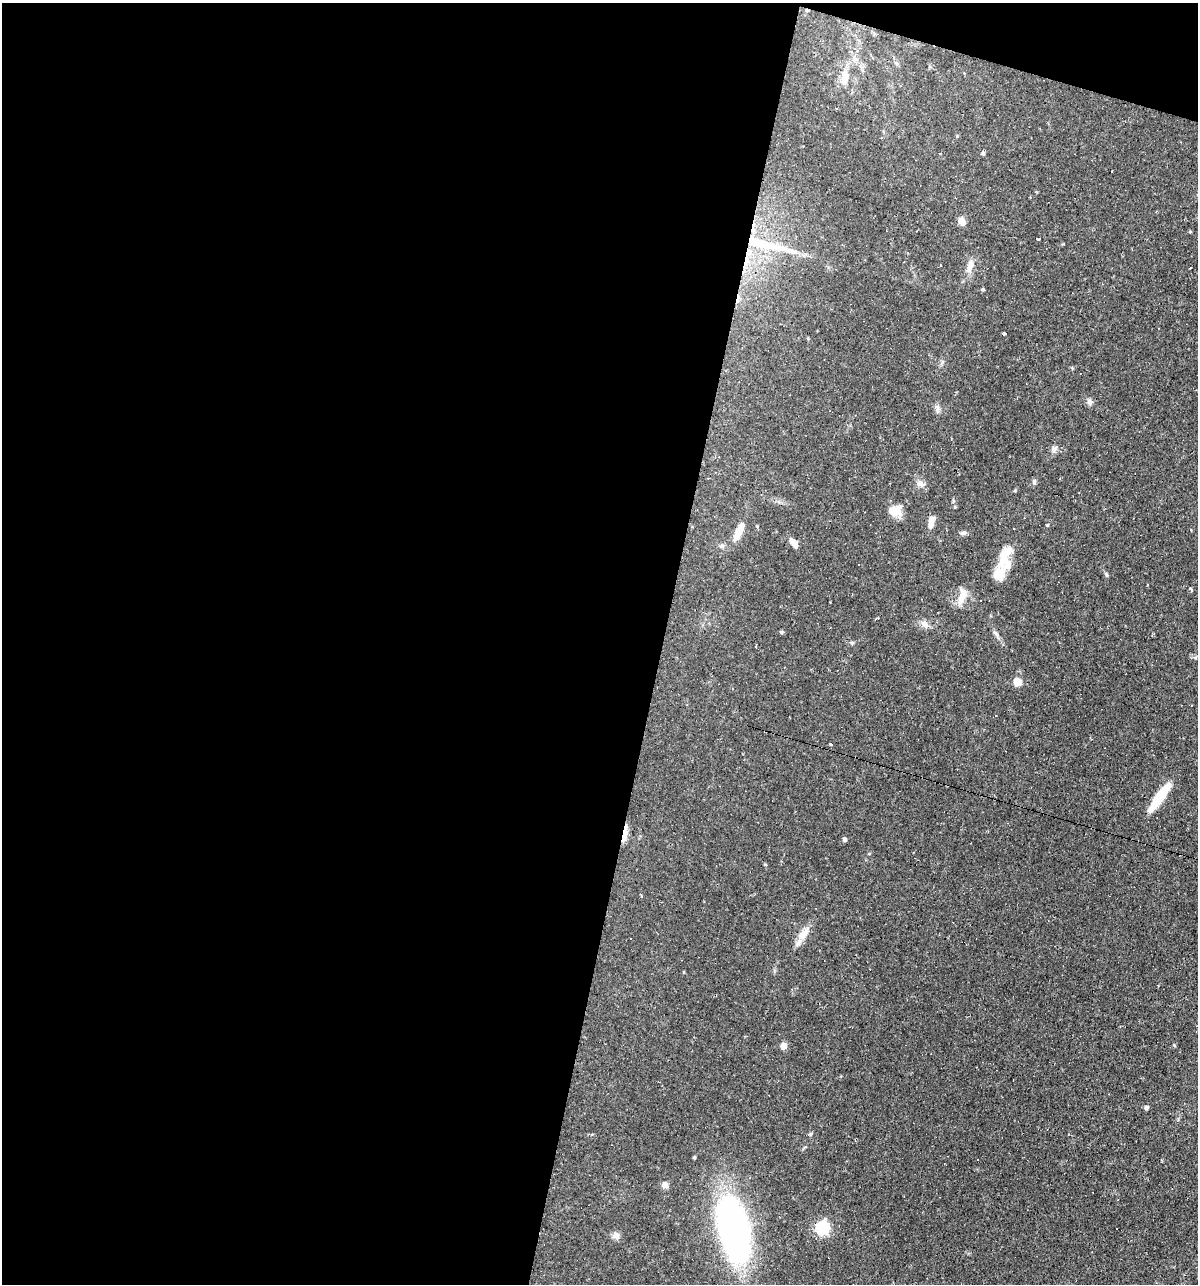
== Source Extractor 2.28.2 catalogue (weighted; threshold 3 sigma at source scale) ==
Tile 1 of 4 x 4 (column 1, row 1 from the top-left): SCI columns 250-1445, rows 3848-5129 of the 5156 x 5129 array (HDU 1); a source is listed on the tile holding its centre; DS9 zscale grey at full resolution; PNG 1200 x 1286 px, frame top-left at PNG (2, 3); no overlay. Shown black and unused: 57% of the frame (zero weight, under 2 of 3 exposures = <1% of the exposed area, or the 3 px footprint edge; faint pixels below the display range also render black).
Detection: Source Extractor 2.28.2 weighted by HDU 2 'WHT'; one run over the whole footprint, this tile lists its part. Background 0.066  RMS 0.0053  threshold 0.0236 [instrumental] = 3 sigma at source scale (4.5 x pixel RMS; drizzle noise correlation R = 1.50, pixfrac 1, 0.05/0.05 arcsec/px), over >= 5 px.
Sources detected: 56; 6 cosmic-ray / hot-pixel residue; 1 long thin detection or spike segment (spike, bleed or trail) — not listed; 2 inside a brighter listed object's ellipse — not listed separately; the other 47 listed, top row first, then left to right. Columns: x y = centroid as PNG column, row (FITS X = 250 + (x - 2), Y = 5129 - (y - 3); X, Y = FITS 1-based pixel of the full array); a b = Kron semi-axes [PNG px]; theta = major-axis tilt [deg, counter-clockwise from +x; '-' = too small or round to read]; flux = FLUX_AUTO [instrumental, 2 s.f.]
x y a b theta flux
845 77 19 9 -89 5
957 136 5 4 - 0.5
983 153 5 4 - 1
961 221 7 6 - 4.4
1190 232 4 4 - 0.44
1039 239 3 2 - 4.4
970 267 15 8 74 3.8
1190 268 2 2 - 0.44
983 289 5 4 - 0.67
1005 334 3 3 - 9.9
1089 402 9 5 -70 1.4
1054 449 12 4 50 1.4
1034 482 7 5 77 1.1
920 484 12 7 -24 2.4
1015 491 4 3 - 0.56
955 507 4 3 - 0.47
897 511 14 11 -53 5.8
931 522 17 7 81 3.7
1047 525 4 3 - 0.55
739 531 21 7 66 6.7
963 533 8 5 8 1.4
794 543 12 6 -50 3.7
1005 553 31 14 54 11
1190 589 5 3 - 2.7
962 596 22 10 69 5.9
925 624 10 7 -12 2.3
781 632 5 4 - 0.81
996 633 7 4 -45 1.2
852 643 6 4 -43 0.64
1017 682 10 9 - 3.7
995 716 3 3 - 1.6
831 745 3 3 - 0.74
1160 797 33 8 55 18
625 834 20 5 80 5.7
845 840 4 4 - 1.4
869 854 5 3 - 0.41
765 864 4 3 - 0.5
641 896 4 3 - 0.54
803 934 21 9 55 6.1
683 972 4 3 - 0.36
783 1046 5 5 - 5.8
1146 1108 4 4 - 1.5
694 1157 4 3 - 0.64
665 1185 7 7 - 2.3
822 1228 6 6 - 73
733 1229 70 28 -77 170
616 1235 10 7 44 1.9
Overlapping masked pixels (flux is a lower limit): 1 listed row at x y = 625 834
Unlisted compact peaks at least as high as the median listed source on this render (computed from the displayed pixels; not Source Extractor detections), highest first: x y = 1174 1045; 1106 575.